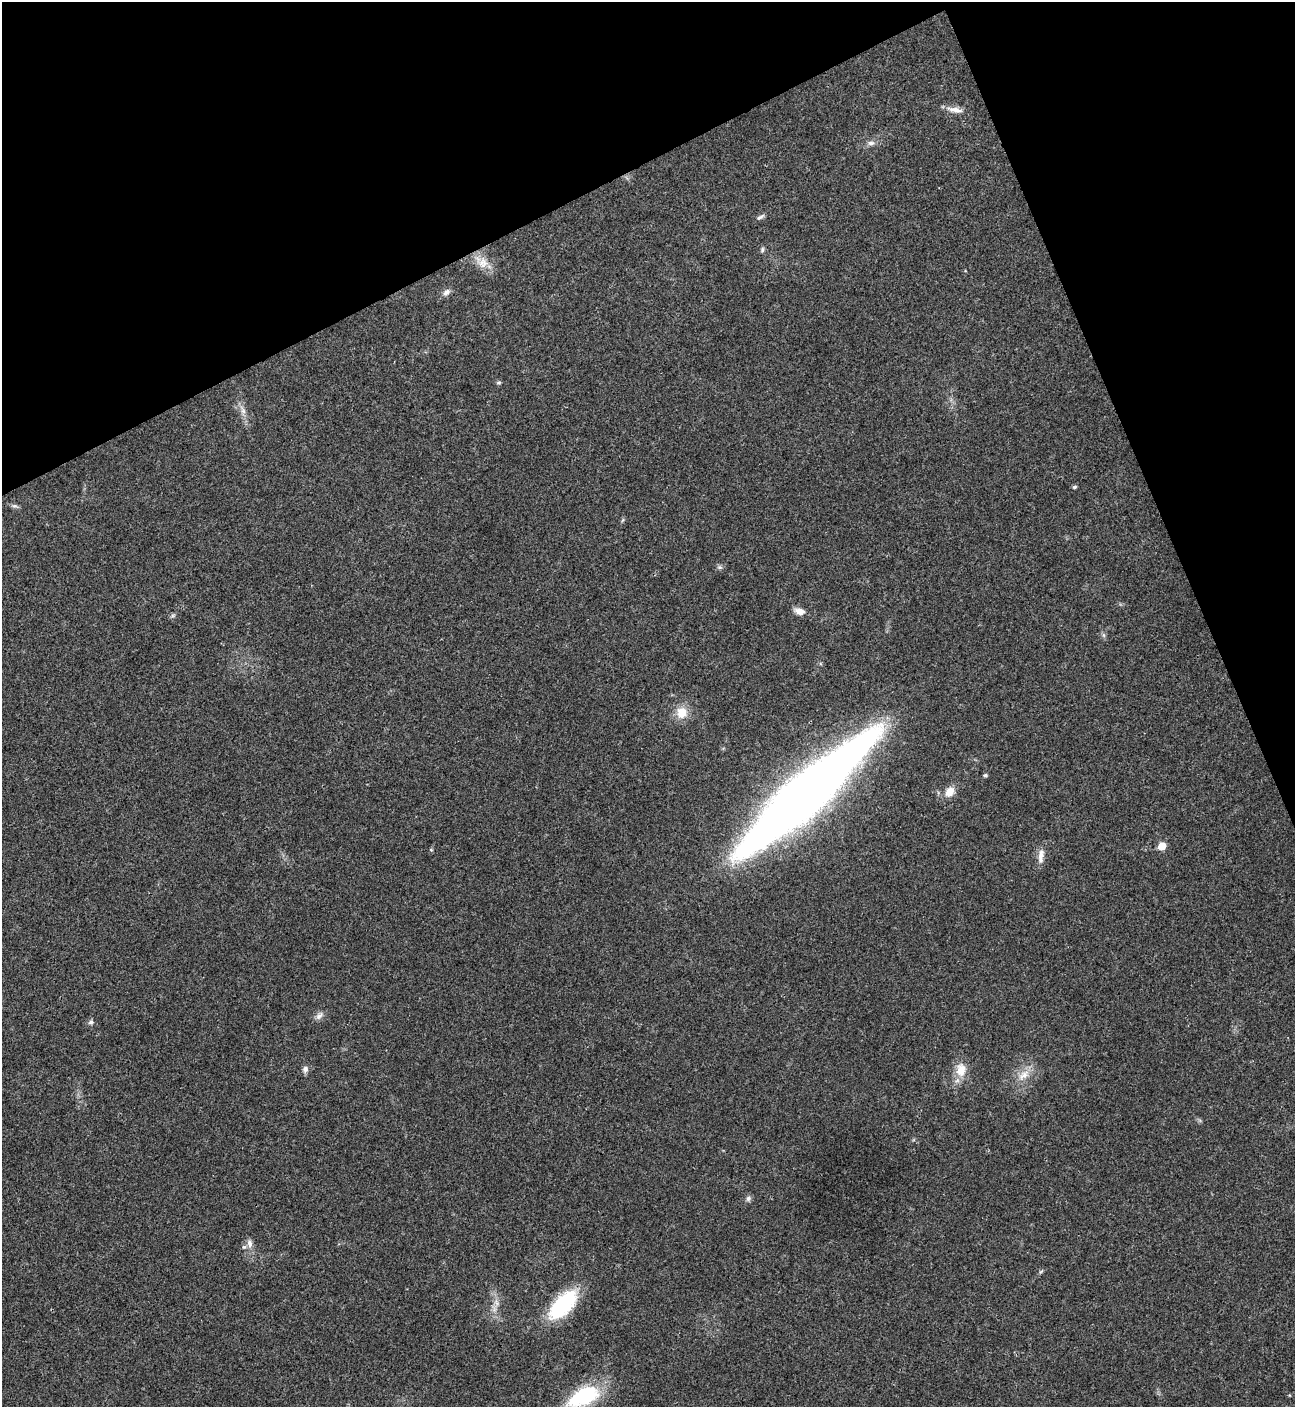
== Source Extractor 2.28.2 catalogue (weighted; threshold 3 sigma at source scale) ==
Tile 3 of 4 x 4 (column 3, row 1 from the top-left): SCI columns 2875-4167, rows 4219-5623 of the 5617 x 5629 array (HDU 1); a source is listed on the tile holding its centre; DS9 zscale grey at full resolution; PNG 1297 x 1409 px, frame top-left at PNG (2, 2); no overlay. Shown black and unused: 21% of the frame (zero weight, under 3 of 4 exposures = <1% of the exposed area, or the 3 px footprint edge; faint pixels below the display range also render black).
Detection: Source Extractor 2.28.2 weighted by HDU 2 'WHT'; one run over the whole footprint, this tile lists its part. Background 0.0203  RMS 0.004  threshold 0.0181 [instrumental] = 3 sigma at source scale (4.5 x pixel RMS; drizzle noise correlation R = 1.50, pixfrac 1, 0.05/0.05 arcsec/px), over >= 5 px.
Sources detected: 28; all 28 listed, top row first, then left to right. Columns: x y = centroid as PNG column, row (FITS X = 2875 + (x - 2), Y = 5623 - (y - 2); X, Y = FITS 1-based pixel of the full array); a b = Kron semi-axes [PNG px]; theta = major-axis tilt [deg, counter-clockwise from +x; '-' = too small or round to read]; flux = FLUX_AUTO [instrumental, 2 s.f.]
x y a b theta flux
955 110 23 7 -10 3.1
871 143 10 7 0 1.6
760 217 13 5 32 1.1
762 250 7 5 76 0.72
483 263 15 13 84 5
446 292 12 8 49 1.7
499 383 6 5 - 0.65
243 411 11 6 -76 2
1074 487 5 4 - 0.69
14 506 8 5 -6 0.93
720 567 7 5 0 0.85
800 611 13 8 -16 2.9
682 713 14 12 80 6.3
985 775 5 4 - 0.58
950 792 15 11 50 3.9
805 794 151 29 42 490
1162 846 5 5 - 7.5
1041 856 20 7 86 3.1
319 1016 13 7 45 1.8
91 1022 7 6 - 0.95
305 1069 9 7 79 1.5
961 1070 20 13 86 6.1
1024 1075 19 10 38 5
748 1198 8 7 - 1.1
249 1243 12 7 -79 2.2
496 1302 9 5 -59 1.4
563 1305 41 19 47 27
583 1397 41 20 26 29
Overlapping masked pixels (flux is a lower limit): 1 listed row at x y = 805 794
Isophote crosses this tile's border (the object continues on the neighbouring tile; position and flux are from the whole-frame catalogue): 1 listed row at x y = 583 1397